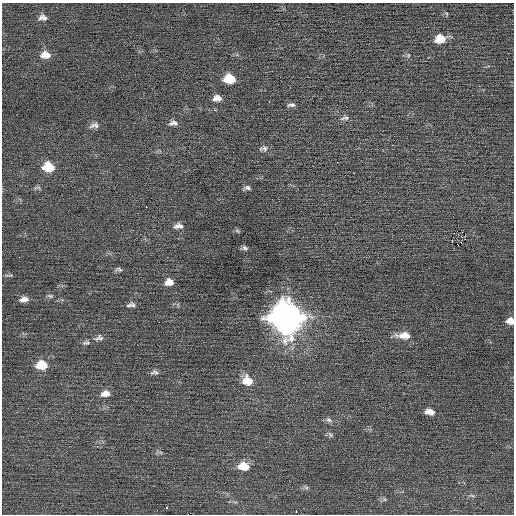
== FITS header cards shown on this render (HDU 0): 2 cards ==
NAXIS1  =                  512 / Axis length
NAXIS2  =                  512 / Axis length

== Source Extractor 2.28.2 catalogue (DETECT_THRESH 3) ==
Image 512 x 512 px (HDU 0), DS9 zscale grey, 1 PNG px = 1 image px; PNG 516 x 516 px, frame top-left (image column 1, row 512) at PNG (2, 3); no overlay
Background 0.0344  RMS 0.68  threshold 2.05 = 3 sigma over >= 5 px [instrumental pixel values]
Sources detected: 52; all 52 listed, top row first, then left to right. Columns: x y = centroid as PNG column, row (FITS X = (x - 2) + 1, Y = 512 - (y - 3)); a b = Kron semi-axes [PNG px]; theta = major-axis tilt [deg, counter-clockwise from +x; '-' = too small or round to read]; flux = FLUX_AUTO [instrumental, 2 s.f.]
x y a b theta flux
447 14 6 3 -71 52
41 18 11 6 64 160
44 18 9 6 -68 130
440 39 11 8 8 750
45 55 12 8 -2 410
408 55 6 4 89 64
229 79 10 8 -3 1100
217 98 10 7 1 300
269 101 3 2 - 110
291 105 11 5 4 130
345 118 12 6 9 160
173 123 11 6 3 190
94 125 12 7 7 200
265 148 8 8 - 160
48 167 11 9 -6 1200
354 173 3 2 - 74
247 188 8 5 -6 130
146 207 3 2 - 330
178 226 11 6 4 240
237 231 8 4 -21 70
465 235 2 2 - 670
461 236 3 3 - 51
452 241 3 2 - 55
461 243 3 2 - 63
458 245 2 2 - 24
244 248 7 5 -14 110
19 257 2 2 - 64
119 269 11 5 -5 120
11 275 6 3 17 52
169 282 10 8 6 380
50 296 8 4 -14 86
24 299 10 6 8 270
129 305 8 5 13 110
133 305 9 5 -46 110
287 318 14 13 - 71000
510 321 9 7 3 310
404 335 18 8 -3 520
99 338 13 8 16 200
86 343 11 5 5 130
42 365 11 8 3 1000
154 372 11 6 2 150
247 381 12 11 - 700
105 394 12 8 12 330
429 412 10 6 -7 310
329 420 10 6 -24 160
330 435 9 5 -53 98
244 466 13 9 -5 720
306 488 7 4 -1 94
472 495 8 3 -14 73
384 500 6 4 19 78
167 507 3 3 - 380
296 511 2 2 - 250
At the frame edge (FLAGS 8, measured only in part): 1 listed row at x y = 510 321